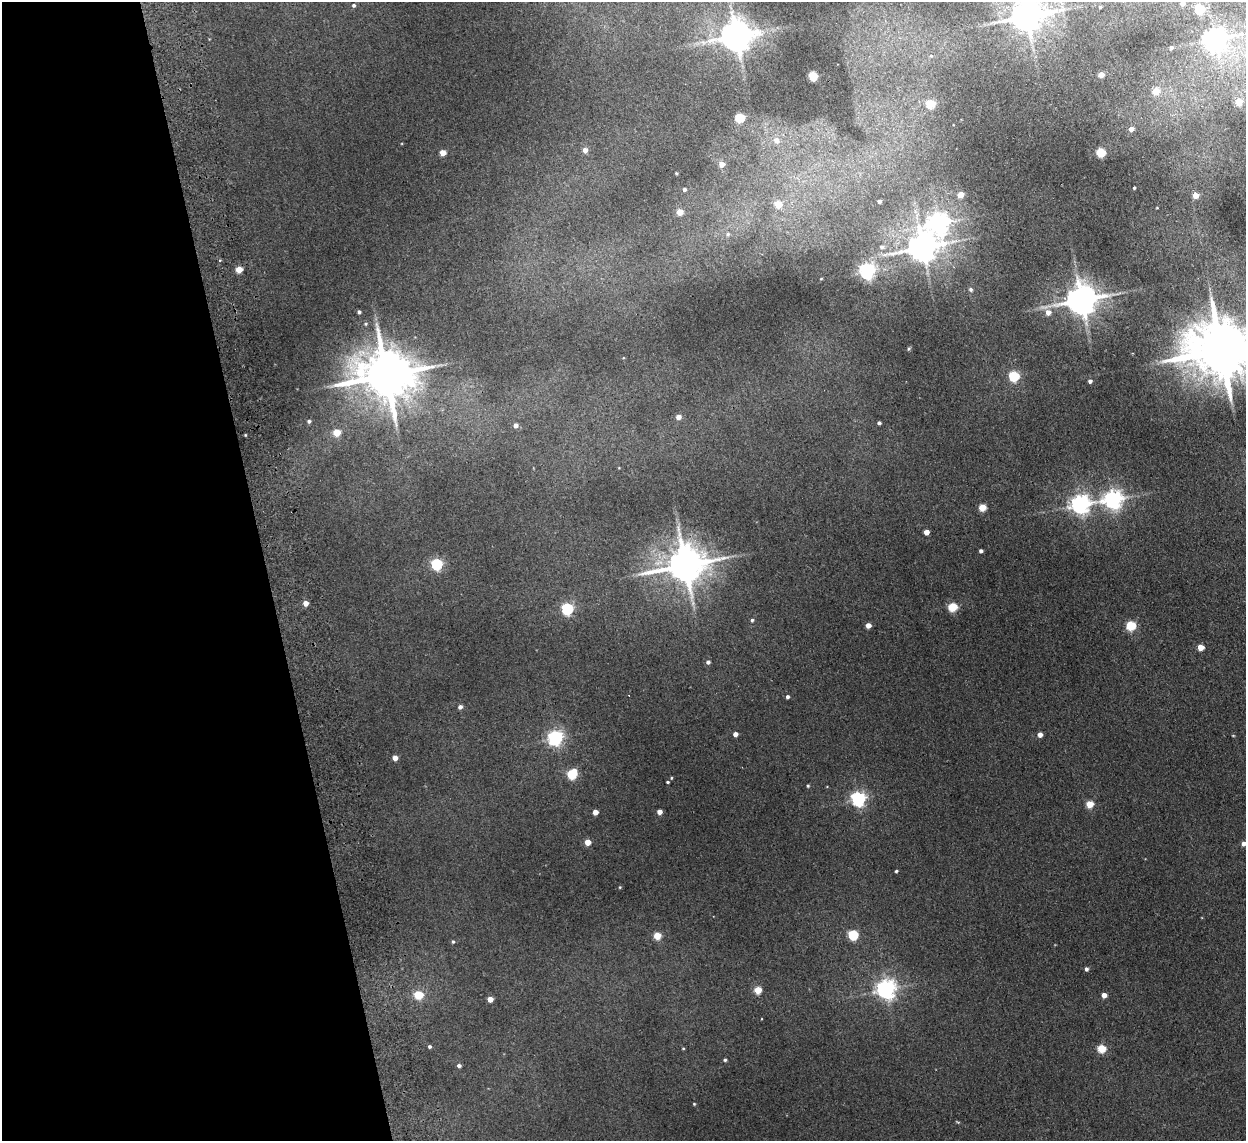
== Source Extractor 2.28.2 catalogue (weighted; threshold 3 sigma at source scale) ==
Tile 5 of 4 x 4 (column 1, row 2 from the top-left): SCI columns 53-1296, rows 2432-3570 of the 5079 x 4977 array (HDU 1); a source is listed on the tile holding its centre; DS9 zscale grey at full resolution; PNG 1248 x 1143 px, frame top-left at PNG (2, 2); no overlay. Shown black and unused: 21% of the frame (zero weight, under 2 of 3 exposures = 3% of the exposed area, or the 3 px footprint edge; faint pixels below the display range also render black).
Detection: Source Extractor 2.28.2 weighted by HDU 2 'WHT'; one run over the whole footprint, this tile lists its part. Background 0.072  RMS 0.01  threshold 0.0452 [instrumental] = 3 sigma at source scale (4.5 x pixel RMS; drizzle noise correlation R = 1.50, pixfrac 1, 0.05/0.05 arcsec/px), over >= 5 px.
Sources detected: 98; all 98 listed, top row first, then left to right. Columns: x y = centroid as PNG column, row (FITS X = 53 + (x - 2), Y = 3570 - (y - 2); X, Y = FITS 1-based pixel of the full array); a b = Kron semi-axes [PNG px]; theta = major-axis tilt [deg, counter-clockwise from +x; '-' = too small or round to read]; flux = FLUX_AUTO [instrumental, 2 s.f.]
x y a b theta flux
1183 3 4 4 - 5.6
354 5 5 4 - 1.7
1100 7 3 3 - 1.3
1199 9 5 5 - 54
1026 16 9 8 - 1800
736 36 10 9 - 2000
1215 39 8 7 - 660
1171 48 3 3 - 1.8
931 56 5 3 - 0.92
1101 74 4 4 - 9.4
813 76 6 5 - 44
1156 91 5 4 - 21
1239 102 6 5 - 17
931 104 5 5 - 41
740 118 5 5 - 55
1131 129 4 4 - 6
776 140 6 6 - 6.4
585 150 5 5 - 5.8
1101 152 5 5 - 56
443 153 4 4 - 15
722 164 5 5 - 8.6
676 173 3 3 - 0.95
1134 188 3 3 - 1.3
684 189 4 4 - 2.2
961 194 4 4 - 12
1195 195 5 5 - 11
879 201 4 4 - 3
778 204 5 5 - 22
680 212 4 4 - 17
938 223 9 8 - 560
728 234 5 5 - 1.8
882 247 6 5 - 2.3
923 247 10 8 13 1600
239 269 4 4 - 17
867 271 6 6 - 330
971 289 6 5 - 2.3
1081 300 9 8 - 2000
359 312 3 3 - 2.2
1048 312 5 5 - 7.1
366 324 5 4 - 1.3
909 349 6 4 45 1.1
1221 350 19 15 1 8200
386 375 15 13 -2 5400
1014 376 5 5 - 78
1090 381 4 4 - 3.2
678 417 5 4 - 6.7
309 421 5 5 - 2.1
879 423 4 3 - 2.4
516 425 5 4 - 4.1
337 432 5 5 - 23
1113 499 7 6 - 470
1080 504 7 6 - 500
982 507 5 4 - 24
926 532 4 4 - 10
981 551 4 3 - 2.5
437 564 5 5 - 100
685 565 12 10 14 2900
306 603 4 4 - 9
953 607 5 5 - 49
567 609 5 5 - 120
752 620 4 4 - 1.5
868 625 4 4 - 8.2
1131 626 5 5 - 67
1200 647 4 4 - 16
708 662 5 5 - 2.6
787 697 4 4 - 2.2
460 707 4 4 - 3.4
735 734 4 4 - 6.2
1040 735 4 4 - 7.1
555 738 6 6 - 270
395 758 4 4 - 8.7
572 774 6 5 - 62
671 778 3 3 - 0.88
668 782 3 3 - 1.1
808 786 4 3 - 1.2
858 799 6 6 - 250
1089 804 5 4 - 24
595 812 4 4 - 9.3
659 812 4 4 - 7.1
587 842 4 4 - 14
1244 843 4 4 - 5.3
896 871 3 3 - 1.4
620 887 4 3 - 0.86
853 935 5 5 - 64
657 936 5 4 - 23
453 942 4 4 - 1.3
1086 969 4 4 - 2.5
886 989 7 7 - 520
758 990 5 5 - 24
419 995 6 5 - 37
1104 995 4 4 - 8.2
490 999 4 4 - 11
429 1046 4 4 - 1.8
683 1048 4 3 - 0.72
1102 1049 5 5 - 39
725 1060 3 3 - 1.5
459 1066 4 4 - 2.7
694 1104 3 3 - 0.87
Isophote crosses this tile's border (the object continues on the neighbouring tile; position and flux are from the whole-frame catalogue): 4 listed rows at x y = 1183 3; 1026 16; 1221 350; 1244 843